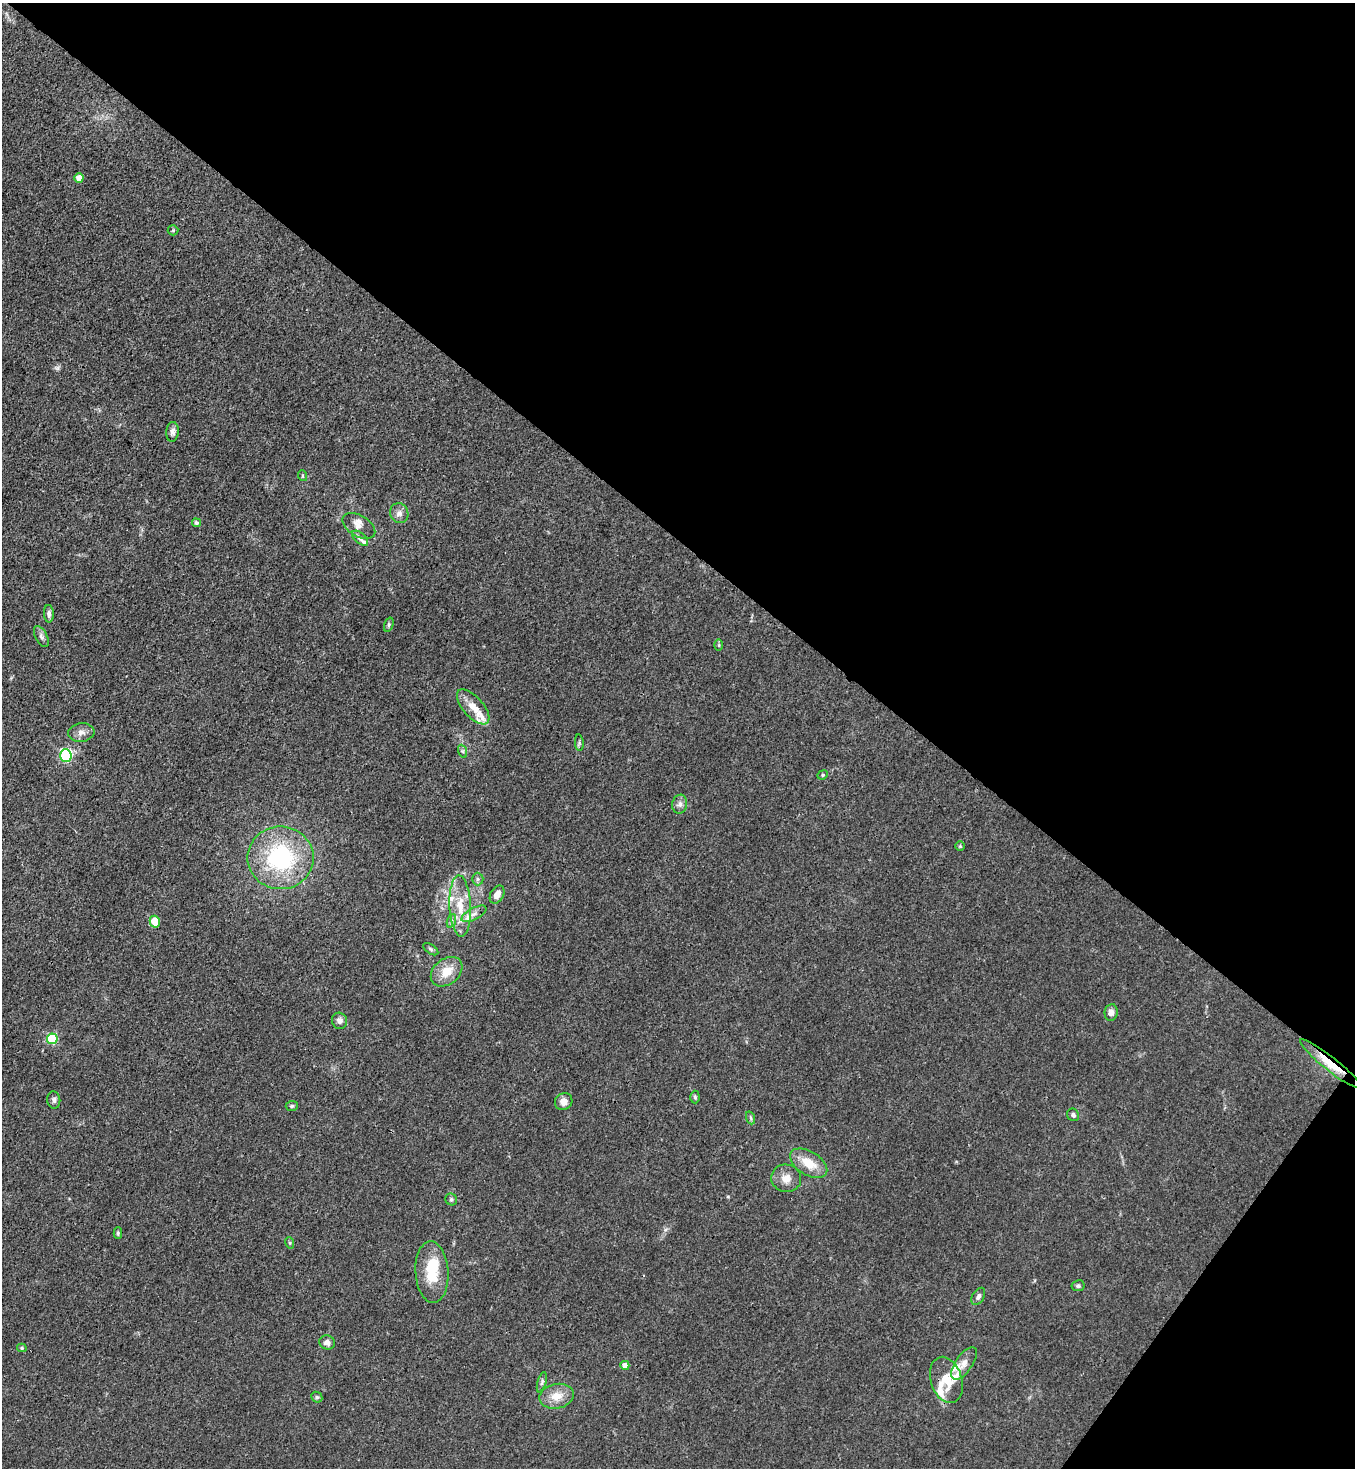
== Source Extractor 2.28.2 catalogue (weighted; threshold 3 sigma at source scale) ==
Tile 8 of 4 x 4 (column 4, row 2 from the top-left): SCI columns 4424-5776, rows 2990-4455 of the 6003 x 5982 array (HDU 1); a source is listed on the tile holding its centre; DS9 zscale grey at full resolution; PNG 1357 x 1470 px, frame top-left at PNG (2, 3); each listed source drawn as its Kron ellipse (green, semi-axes under 4 px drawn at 4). Shown black and unused: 40% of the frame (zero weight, under 3 of 4 exposures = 7% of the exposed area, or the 3 px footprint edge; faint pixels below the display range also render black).
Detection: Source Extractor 2.28.2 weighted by HDU 2 'WHT'; one run over the whole footprint, this tile lists its part. Background 0.0202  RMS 0.0028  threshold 0.0127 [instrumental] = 3 sigma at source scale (4.5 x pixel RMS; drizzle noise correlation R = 1.50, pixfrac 1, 0.05/0.05 arcsec/px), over >= 5 px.
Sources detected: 65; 1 inside a brighter object's white glare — neither listed nor drawn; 9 inside a brighter listed object's ellipse — not listed separately; the other 55 listed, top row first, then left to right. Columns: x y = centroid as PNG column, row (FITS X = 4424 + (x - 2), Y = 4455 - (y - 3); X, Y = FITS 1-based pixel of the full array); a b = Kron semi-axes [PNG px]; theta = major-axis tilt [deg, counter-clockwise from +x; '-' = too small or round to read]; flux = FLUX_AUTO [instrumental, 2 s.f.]
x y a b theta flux
79 178 4 4 - 4.6
173 230 5 5 - 0.35
172 432 10 6 85 1.2
303 476 5 3 - 0.27
399 513 10 9 - 1.5
196 523 4 4 - 0.54
359 526 18 10 -32 2.3
360 538 10 5 -41 0.85
49 614 9 5 -88 0.94
389 625 7 4 72 0.5
41 637 11 5 -62 0.98
719 645 6 4 90 0.35
473 707 21 10 -48 4.2
81 733 13 9 6 1.7
579 743 8 3 -85 0.47
462 751 7 4 -70 0.5
66 756 6 5 - 33
823 775 5 4 - 0.43
680 804 9 7 80 1.2
960 846 5 4 - 0.34
281 858 33 31 0 31
478 879 6 6 - 0.62
497 895 10 6 61 2.1
460 906 31 10 -87 7.4
474 914 13 6 28 1.6
451 921 7 4 71 0.66
155 922 6 5 - 5.6
431 949 8 4 -34 0.52
447 972 17 12 39 5.1
1111 1012 8 6 81 1.5
339 1021 8 7 - 1.1
52 1039 5 5 - 24
1330 1064 38 7 -38 7.6
695 1097 6 4 -89 0.46
54 1100 8 6 -83 0.92
564 1101 9 8 - 2
292 1106 6 5 - 0.49
1073 1115 6 6 - 0.78
751 1118 6 4 -71 0.43
809 1163 20 11 -32 5.7
786 1178 15 13 -12 3
451 1199 6 5 - 0.6
118 1233 5 4 - 0.41
290 1243 6 4 -72 0.35
432 1272 31 16 -86 10
1078 1286 6 5 - 0.61
978 1296 9 6 60 1
327 1342 8 7 - 1.6
22 1348 5 4 - 0.43
964 1363 19 8 55 2.3
625 1365 4 4 - 2
946 1380 24 15 -72 6.1
542 1382 10 4 74 0.68
557 1396 17 12 13 4.3
317 1397 6 5 - 0.47
Overlapping masked pixels (flux is a lower limit): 1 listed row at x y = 1330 1064